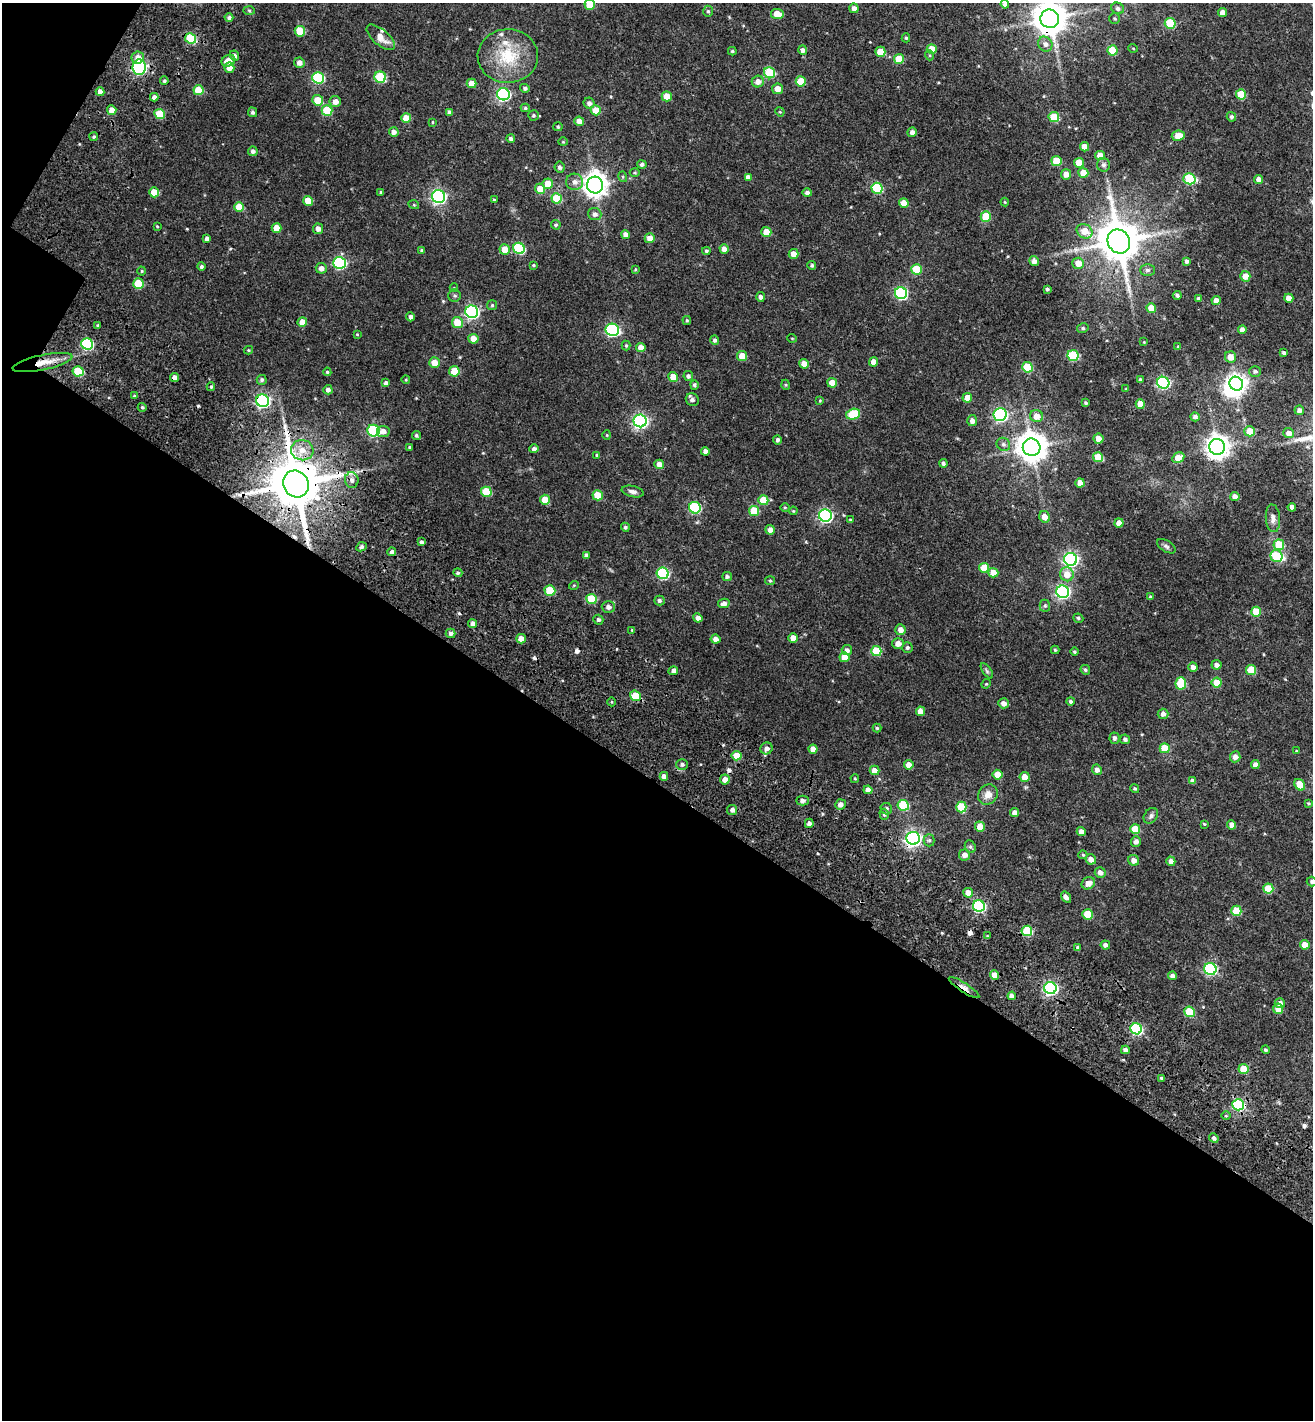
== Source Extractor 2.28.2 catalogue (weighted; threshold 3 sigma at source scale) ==
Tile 3 of 2 x 2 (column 1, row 2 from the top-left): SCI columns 246-1556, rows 138-1555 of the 3212 x 3186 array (HDU 1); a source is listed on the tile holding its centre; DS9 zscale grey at full resolution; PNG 1315 x 1422 px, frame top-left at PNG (2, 3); each listed source drawn as its Kron ellipse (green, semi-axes under 4 px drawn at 4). Shown black and unused: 46% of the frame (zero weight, under 3 of 4 exposures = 17% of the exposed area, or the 3 px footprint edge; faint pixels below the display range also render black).
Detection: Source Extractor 2.28.2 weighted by HDU 2 'WHT'; one run over the whole footprint, this tile lists its part. Background 0.0323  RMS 0.0061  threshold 0.0274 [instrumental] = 3 sigma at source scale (4.5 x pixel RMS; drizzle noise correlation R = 1.50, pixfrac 1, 0.0396/0.0396 arcsec/px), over >= 5 px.
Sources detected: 399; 2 inside a brighter object's white glare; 9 cosmic-ray / hot-pixel residue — neither listed nor drawn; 3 inside a brighter listed object's ellipse — not listed separately; the other 385 listed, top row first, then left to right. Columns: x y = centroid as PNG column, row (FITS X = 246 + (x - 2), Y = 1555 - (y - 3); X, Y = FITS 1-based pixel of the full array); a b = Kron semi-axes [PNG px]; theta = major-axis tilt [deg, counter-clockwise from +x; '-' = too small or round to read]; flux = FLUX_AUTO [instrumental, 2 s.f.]
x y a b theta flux
1005 4 4 4 - 1.4
590 5 5 5 - 13
854 8 5 4 - 2.8
1118 8 6 5 - 1.7
249 11 6 4 -2 0.71
708 11 5 5 - 1
1222 13 4 4 - 4
777 14 6 5 - 8.2
229 18 4 4 - 1.5
1115 18 5 5 - 0.92
1050 19 9 9 - 1100
1170 23 5 5 - 27
300 31 5 5 - 16
381 37 17 7 -40 6.3
191 38 5 5 - 29
906 38 4 4 - 0.82
1045 44 8 7 - 2.6
1133 48 5 3 - 0.48
932 49 5 5 - 7.5
803 50 5 4 - 2.2
1113 50 5 5 - 21
732 51 4 3 - 0.85
880 52 5 5 - 10
929 55 5 3 - 0.58
234 56 5 4 - 2.6
508 56 30 27 1 27
138 58 6 6 - 4.2
899 59 5 5 - 12
228 61 7 5 22 6.7
299 63 5 5 - 3.4
139 67 8 6 -88 110
229 67 5 5 - 4.2
769 73 6 5 - 30
380 77 6 5 - 35
318 78 6 5 - 46
164 81 4 3 - 0.83
801 81 5 5 - 13
758 82 6 6 - 4
471 83 5 4 - 5.9
525 88 5 4 - 1.5
778 89 5 5 - 5.6
198 90 5 5 - 16
100 92 4 4 - 3.9
503 94 6 6 - 93
1241 94 5 5 - 13
667 96 5 5 - 8
154 97 4 4 - 2.3
318 100 5 5 - 9.8
335 102 6 5 - 4
589 103 5 5 - 2.2
525 108 4 4 - 0.82
112 110 5 4 - 5
327 110 5 5 - 18
596 110 5 5 - 10
253 112 5 4 - 1.4
449 112 4 4 - 2.1
780 112 5 4 - 0.57
159 114 5 5 - 16
533 115 5 5 - 1
1054 117 5 5 - 19
1231 117 5 4 - 1.4
406 118 5 5 - 8.9
579 121 5 4 - 3.8
432 122 4 3 - 0.46
558 127 5 4 - 0.88
394 132 5 4 - 2.7
912 132 5 4 - 2.5
1178 136 6 5 - 6.5
94 137 4 4 - 0.96
511 139 4 4 - 1.8
563 142 4 4 - 0.61
1084 147 4 4 - 6.2
253 151 5 5 - 2
1100 155 5 4 - 5.9
1056 161 5 5 - 14
1079 163 5 5 - 6.9
642 164 4 4 - 1.5
1103 165 7 6 - 1.7
559 167 5 5 - 1.5
635 173 5 3 - 0.59
1083 173 5 5 - 8
1066 174 5 5 - 3.7
623 177 5 3 - 0.68
748 177 4 4 - 2.8
1189 179 6 5 - 40
1259 179 4 4 - 3.9
575 182 8 8 - 3.5
548 184 5 5 - 9.3
595 185 8 8 - 510
877 188 6 5 - 36
540 189 5 5 - 6.7
154 192 5 5 - 12
381 192 3 3 - 0.94
807 193 5 4 - 1.9
438 196 6 6 - 140
557 198 5 5 - 16
494 200 4 3 - 0.82
308 201 5 5 - 9.4
1005 202 4 4 - 0.54
904 203 5 4 - 6.7
414 205 5 3 - 0.54
239 207 5 5 - 14
595 214 6 6 - 2.5
986 216 5 5 - 19
556 225 5 4 - 1
157 226 3 3 - 0.48
277 228 5 5 - 8.7
318 229 5 5 - 3
1085 231 8 6 -35 8.5
766 232 5 5 - 8.3
626 235 4 4 - 3.4
207 238 4 4 - 2.1
650 238 5 5 - 5.5
1119 241 12 11 - 2200
519 248 6 5 - 43
505 249 5 5 - 9
724 249 5 4 - 4.2
421 250 4 3 - 0.69
706 251 4 4 - 1.1
793 254 5 5 - 4.8
1034 261 5 4 - 2.8
1186 261 4 3 - 1.5
340 263 6 6 - 72
1078 263 6 5 - 6.7
533 265 3 3 - 0.65
812 265 4 4 - 1.1
201 267 4 4 - 1.2
321 268 5 5 - 3
635 269 4 3 - 0.62
916 269 5 5 - 21
1147 270 7 5 0 1.7
142 271 4 4 - 0.67
1245 276 5 5 - 5
138 284 5 5 - 19
454 288 4 2 - 0.4
1047 289 4 3 - 1.2
901 293 6 6 - 73
1177 295 4 3 - 1.5
455 296 6 6 - 1.3
760 297 5 4 - 1.9
1289 298 4 4 - 5
1199 299 4 3 - 1.5
1216 300 4 4 - 3.5
492 305 5 5 - 0.78
1151 308 5 5 - 8.4
472 312 6 6 - 110
410 317 4 4 - 2
687 320 4 3 - 0.77
302 322 5 5 - 5.6
457 322 5 5 - 11
98 325 4 3 - 0.79
1083 328 6 4 13 1.1
612 330 7 6 - 87
1242 330 4 4 - 2.8
357 334 3 3 - 0.49
792 338 5 3 - 0.45
473 339 5 5 - 6.2
715 340 5 4 - 1.3
1144 342 4 4 - 0.49
87 344 6 5 - 55
626 346 5 4 - 0.78
641 347 5 4 - 4.9
1178 347 4 3 - 0.79
248 350 4 4 - 0.67
1284 353 3 3 - 1.2
742 356 5 5 - 9.8
1073 356 5 5 - 35
1230 357 6 5 - 5.3
42 362 30 7 12 10
873 362 4 4 - 4.8
434 363 5 5 - 6.6
804 364 5 4 - 5.6
1027 367 5 5 - 23
78 371 5 5 - 22
454 371 5 5 - 12
1255 371 6 5 - 1.4
327 372 4 4 - 0.88
688 376 5 4 - 1.6
673 377 5 5 - 7.4
175 378 4 4 - 3.6
262 380 5 5 - 1.2
406 380 4 3 - 0.49
1140 380 4 3 - 1.2
386 383 4 4 - 1.9
832 383 5 4 - 8.1
1163 383 6 6 - 85
1236 384 7 6 - 310
694 385 5 4 - 1.1
786 385 5 3 - 0.65
211 387 4 3 - 0.89
1126 389 4 4 - 0.62
328 390 4 4 - 2.4
134 396 4 3 - 0.73
967 398 5 5 - 6.6
692 400 7 6 - 2.1
820 400 4 3 - 0.55
263 401 6 6 - 120
1086 403 4 3 - 0.88
1140 404 5 4 - 6.8
142 407 4 4 - 0.92
1299 410 4 4 - 2.2
853 414 7 5 17 22
1000 414 6 6 - 98
1036 416 6 6 - 5.6
1195 417 5 4 - 2.1
640 421 6 6 - 140
972 421 5 5 - 2.8
373 431 6 6 - 58
383 431 6 5 - 3.5
1250 431 5 5 - 11
1289 433 5 5 - 3.7
416 435 5 4 - 1
607 435 4 4 - 0.53
1098 439 5 5 - 4.7
777 440 4 4 - 1.3
1003 444 7 6 - 1.7
410 447 3 3 - 0.84
1032 447 9 8 - 890
1217 447 8 8 - 460
534 449 5 4 - 1.7
302 450 11 10 - 6.7
705 451 4 4 - 2.6
597 455 4 3 - 0.69
1098 457 5 5 - 14
1178 458 6 5 - 8.3
943 463 4 4 - 1.4
659 464 5 4 - 4.2
352 480 8 7 - 2.5
1080 483 5 4 - 4.8
296 484 14 12 -62 3700
633 491 11 5 -13 2.2
486 492 5 5 - 18
598 495 5 5 - 12
1235 497 4 4 - 3.2
545 500 5 5 - 9.5
763 500 5 5 - 14
785 507 5 3 - 0.56
1292 507 4 4 - 2.8
695 508 6 5 - 51
754 511 5 5 - 18
793 511 4 3 - 0.58
825 515 6 6 - 100
1045 517 6 5 - 4.8
1273 518 14 7 -85 2.8
850 520 4 4 - 0.53
1119 523 4 4 - 4.9
625 527 4 4 - 1.2
770 530 5 4 - 3.4
421 542 4 4 - 1.3
1279 545 5 5 - 19
1166 546 10 5 -32 1.6
361 547 5 4 - 1.5
392 552 4 4 - 1.7
586 555 4 4 - 1.9
1276 556 6 6 - 24
1071 559 6 6 - 140
984 568 5 5 - 12
458 573 5 4 - 1
663 573 6 5 - 57
993 573 5 4 - 7.9
1067 574 7 7 - 7.1
727 577 4 4 - 1.5
770 581 5 4 - 0.76
574 585 5 3 - 0.48
550 590 5 5 - 23
1063 592 6 6 - 110
1151 597 4 4 - 1.1
591 599 5 5 - 20
659 600 5 5 - 1.5
724 603 6 4 11 2.6
1045 606 6 5 - 1.1
608 607 6 6 - 2.3
1256 612 5 5 - 14
698 618 4 4 - 3
1078 618 5 4 - 1.1
598 620 5 5 - 1.4
473 624 4 4 - 3.4
632 630 4 4 - 0.57
900 630 5 5 - 3.6
450 633 5 5 - 1.9
793 638 5 4 - 5.9
521 639 5 4 - 4.6
715 639 5 4 - 3.2
898 643 5 5 - 3.6
907 648 5 5 - 1.3
847 650 5 5 - 2.4
1055 650 4 4 - 0.82
876 651 5 5 - 21
1074 652 4 4 - 0.83
844 657 5 5 - 7.5
1217 665 5 5 - 2.9
1193 667 4 4 - 2.6
1085 670 5 4 - 1
1251 670 5 5 - 15
673 671 5 4 - 2.3
987 671 9 4 -55 1.1
1181 683 6 5 - 22
1217 683 5 5 - 9.8
986 684 5 4 - 0.64
635 696 6 5 - 14
1071 701 4 4 - 1.1
612 702 4 3 - 0.55
1004 703 5 5 - 3.3
920 711 5 4 - 4.5
1163 714 5 5 - 2.5
877 728 4 4 - 0.8
1114 738 6 5 - 1.8
1125 739 5 4 - 1.5
766 748 6 6 - 2.5
1165 748 5 5 - 14
813 749 4 4 - 4.9
1296 751 4 3 - 0.52
737 756 5 5 - 8.9
1235 757 5 5 - 3.3
682 764 6 5 - 1.8
1255 764 4 4 - 2.8
909 765 5 4 - 5.3
874 770 5 4 - 4.7
1097 770 5 5 - 2.7
998 775 5 5 - 7.4
664 776 4 4 - 3.1
1025 777 5 5 - 5.7
855 778 4 3 - 0.64
725 779 5 5 - 4
1192 781 4 4 - 2.3
1300 785 6 5 - 10
1135 789 5 4 - 0.87
868 790 4 4 - 3.7
988 795 10 9 - 4.8
802 800 6 5 - 2.2
1308 803 4 3 - 0.63
840 804 5 5 - 3
903 805 6 5 - 33
961 807 5 5 - 24
886 809 6 5 - 1.5
732 810 5 5 - 2.4
1015 813 5 4 - 3
884 814 5 4 - 1.1
1151 816 8 6 52 1.7
809 823 4 4 - 2.4
1204 824 3 3 - 0.67
1232 825 5 4 - 3.9
980 827 5 5 - 6.7
1135 829 5 5 - 14
1081 832 4 4 - 3.1
913 838 6 6 - 190
929 840 6 5 - 1.2
1136 841 5 5 - 2.5
970 847 6 5 - 1.1
965 855 5 5 - 3.6
1083 855 4 4 - 0.68
1091 859 5 5 - 3.5
1134 860 6 5 - 3.5
1171 861 5 4 - 3
1100 872 5 5 - 3.2
1312 881 5 4 - 1.7
1088 883 7 6 - 3.7
1268 889 5 5 - 17
968 893 5 5 - 5.6
1066 897 6 4 -56 2.5
979 906 6 5 - 73
1236 911 5 5 - 17
1088 914 5 5 - 15
1027 931 5 5 - 26
987 936 4 3 - 0.64
1105 945 4 4 - 2
1305 945 5 4 - 7.2
1078 948 4 3 - 1.5
1210 969 6 6 - 65
994 975 4 4 - 6
1173 976 4 4 - 2.7
964 988 18 4 -33 4.7
1050 988 6 6 - 120
1012 996 4 4 - 3
1280 1003 5 5 - 3.3
1278 1009 5 5 - 6.5
1189 1012 5 5 - 20
1136 1029 6 5 - 58
1125 1050 4 4 - 2.6
1266 1050 4 4 - 1
1243 1069 5 5 - 13
1162 1078 4 3 - 1
1238 1105 6 5 - 56
1226 1116 5 3 - 0.64
1214 1138 5 4 - 1.7
Overlapping masked pixels (flux is a lower limit): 13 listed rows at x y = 1050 19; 191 38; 175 378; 263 401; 352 480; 296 484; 635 696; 737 756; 913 838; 1027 931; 964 988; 1050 988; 1238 1105
Isophote crosses this tile's border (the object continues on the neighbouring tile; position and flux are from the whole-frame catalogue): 4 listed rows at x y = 1005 4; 590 5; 1050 19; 1312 881